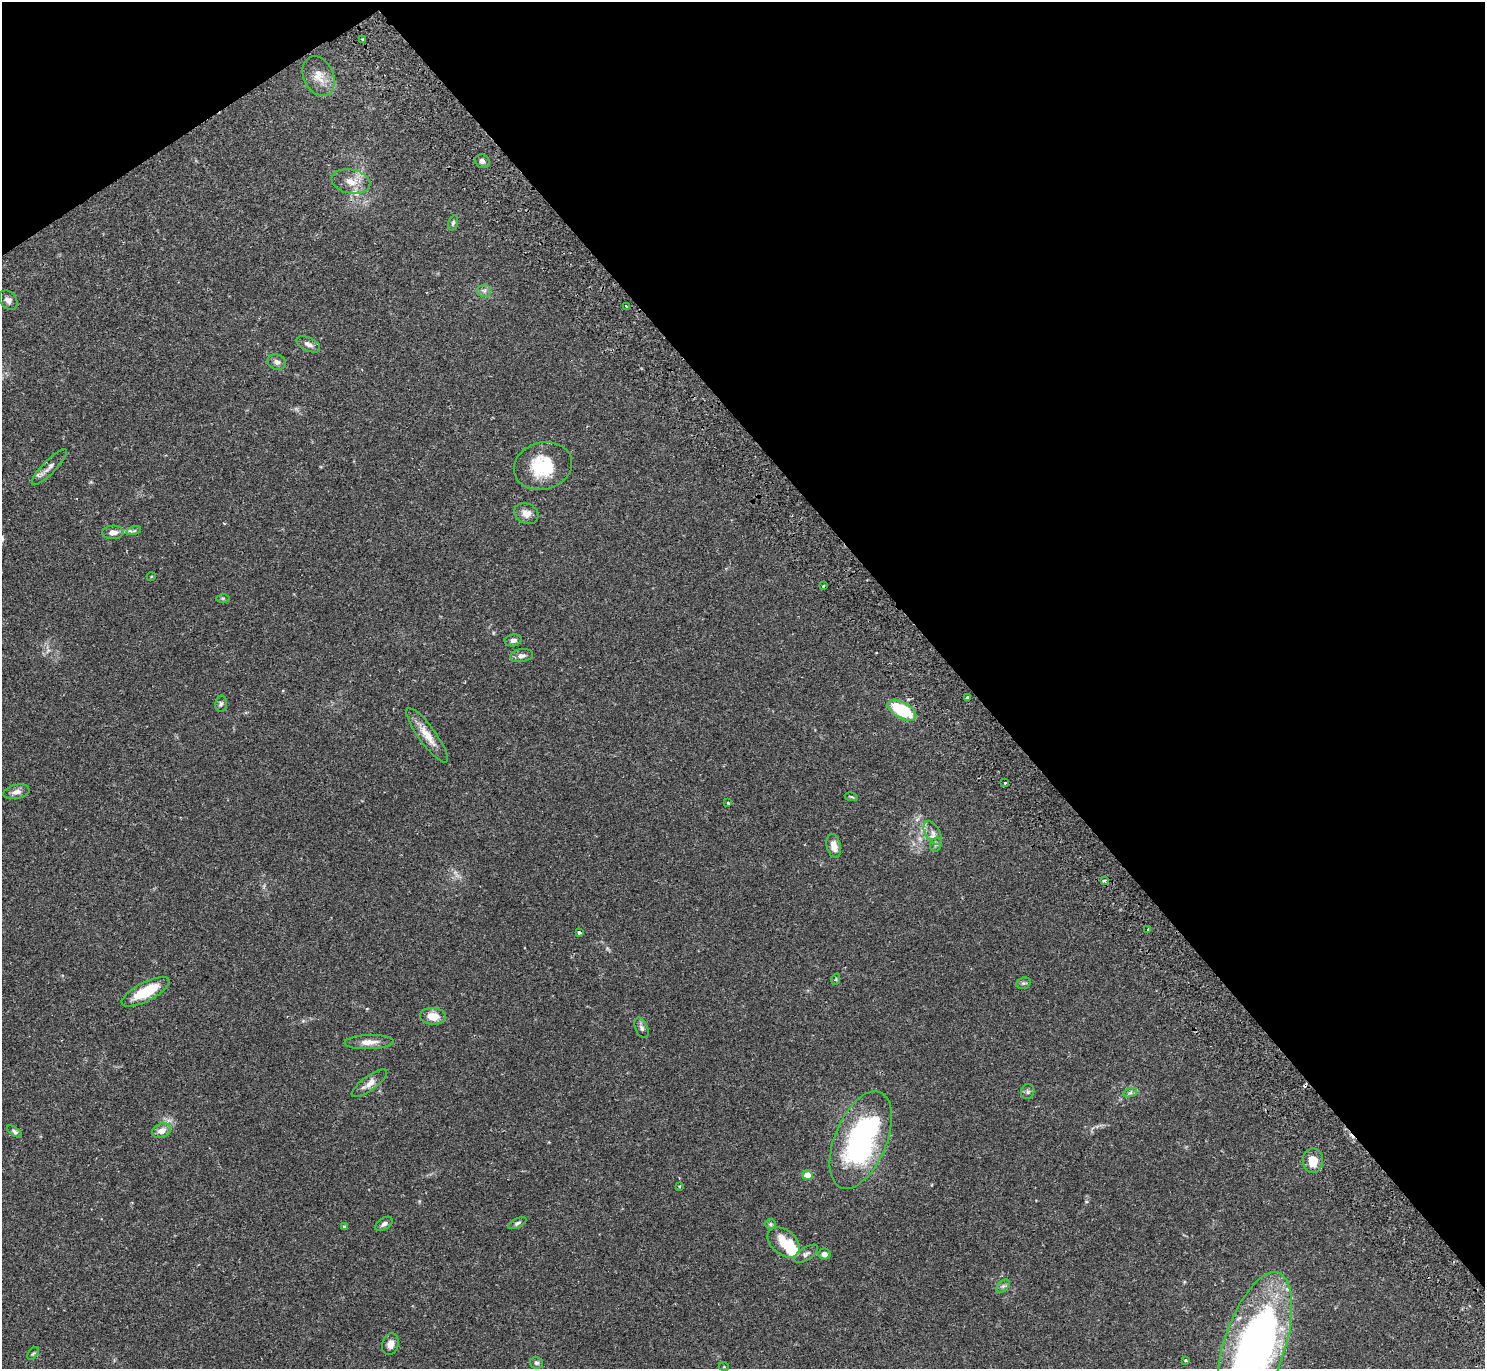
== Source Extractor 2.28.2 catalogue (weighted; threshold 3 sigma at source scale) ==
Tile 3 of 4 x 4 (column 3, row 1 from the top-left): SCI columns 3015-4497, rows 4303-5669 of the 6031 x 6007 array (HDU 1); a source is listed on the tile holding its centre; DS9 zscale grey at full resolution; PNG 1487 x 1371 px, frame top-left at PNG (2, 2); each listed source drawn as its Kron ellipse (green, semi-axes under 4 px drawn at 4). Shown black and unused: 38% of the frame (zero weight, under 2 of 3 exposures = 3% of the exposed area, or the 3 px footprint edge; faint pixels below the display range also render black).
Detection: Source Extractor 2.28.2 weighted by HDU 2 'WHT'; one run over the whole footprint, this tile lists its part. Background 0.0994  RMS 0.0061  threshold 0.0275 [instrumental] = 3 sigma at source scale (4.5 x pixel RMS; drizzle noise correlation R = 1.50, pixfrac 1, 0.05/0.05 arcsec/px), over >= 5 px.
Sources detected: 70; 1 too faint to see at this stretch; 4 inside a brighter object's white glare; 1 cosmic-ray / hot-pixel residue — neither listed nor drawn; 1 inside a brighter listed object's ellipse — not listed separately; the other 63 listed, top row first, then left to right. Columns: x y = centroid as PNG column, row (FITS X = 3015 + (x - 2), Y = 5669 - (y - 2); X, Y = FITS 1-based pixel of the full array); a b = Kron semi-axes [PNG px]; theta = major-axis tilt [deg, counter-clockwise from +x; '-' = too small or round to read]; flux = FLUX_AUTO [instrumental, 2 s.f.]
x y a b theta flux
363 40 3 3 - 0.62
319 76 21 15 -65 8.5
482 161 8 6 -33 2.2
351 182 19 12 -12 7.8
453 223 8 4 74 1.2
484 291 7 6 - 1.7
8 300 11 8 -47 2.6
626 306 3 2 - 1.1
308 344 12 6 -25 2.8
277 362 9 7 -22 2.5
543 466 29 23 15 26
49 467 24 6 45 3.9
526 514 12 10 -26 4.6
134 531 7 4 15 1
113 532 11 7 2 4.2
151 577 4 3 - 0.44
824 586 3 3 - 1
223 598 6 4 0 0.88
513 640 8 6 9 1.9
521 656 12 6 8 2.5
968 698 4 3 - 1.7
221 704 8 5 80 1.4
902 710 16 8 -30 29
427 735 33 8 -54 9.2
1005 783 3 3 - 0.95
16 792 13 7 12 3.3
851 797 7 3 -9 0.65
728 803 3 2 - 0.62
933 833 13 7 -59 3.5
936 845 7 5 67 1.3
834 846 12 7 -77 5.3
1104 880 4 3 - 1.3
1148 929 3 2 - 1.4
579 933 3 3 - 2.3
836 979 6 3 72 0.67
1023 983 7 5 19 1.2
146 992 26 9 27 20
433 1016 13 8 -3 8.3
642 1028 11 6 -66 1.8
369 1042 24 7 2 5.5
369 1083 21 7 36 4.9
1028 1092 7 6 - 1.4
1130 1093 7 4 19 1.3
162 1131 9 7 21 4.8
15 1132 8 4 -36 1.3
861 1140 52 26 67 120
1313 1161 12 10 -88 8.7
807 1175 5 4 - 11
680 1186 4 2 - 0.55
517 1223 10 4 25 1.3
384 1224 10 5 33 2
770 1224 5 5 - 0.87
344 1227 4 4 - 0.67
784 1242 18 12 -39 16
806 1254 13 6 34 2
824 1254 6 5 - 2.3
1003 1286 8 5 44 1.4
390 1344 11 8 74 4.1
1254 1346 77 30 72 300
33 1353 7 4 52 0.9
1186 1360 3 3 - 0.83
536 1363 6 5 - 1.2
724 1367 5 3 - 0.52
Isophote crosses this tile's border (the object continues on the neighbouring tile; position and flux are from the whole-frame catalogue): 1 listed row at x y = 1254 1346